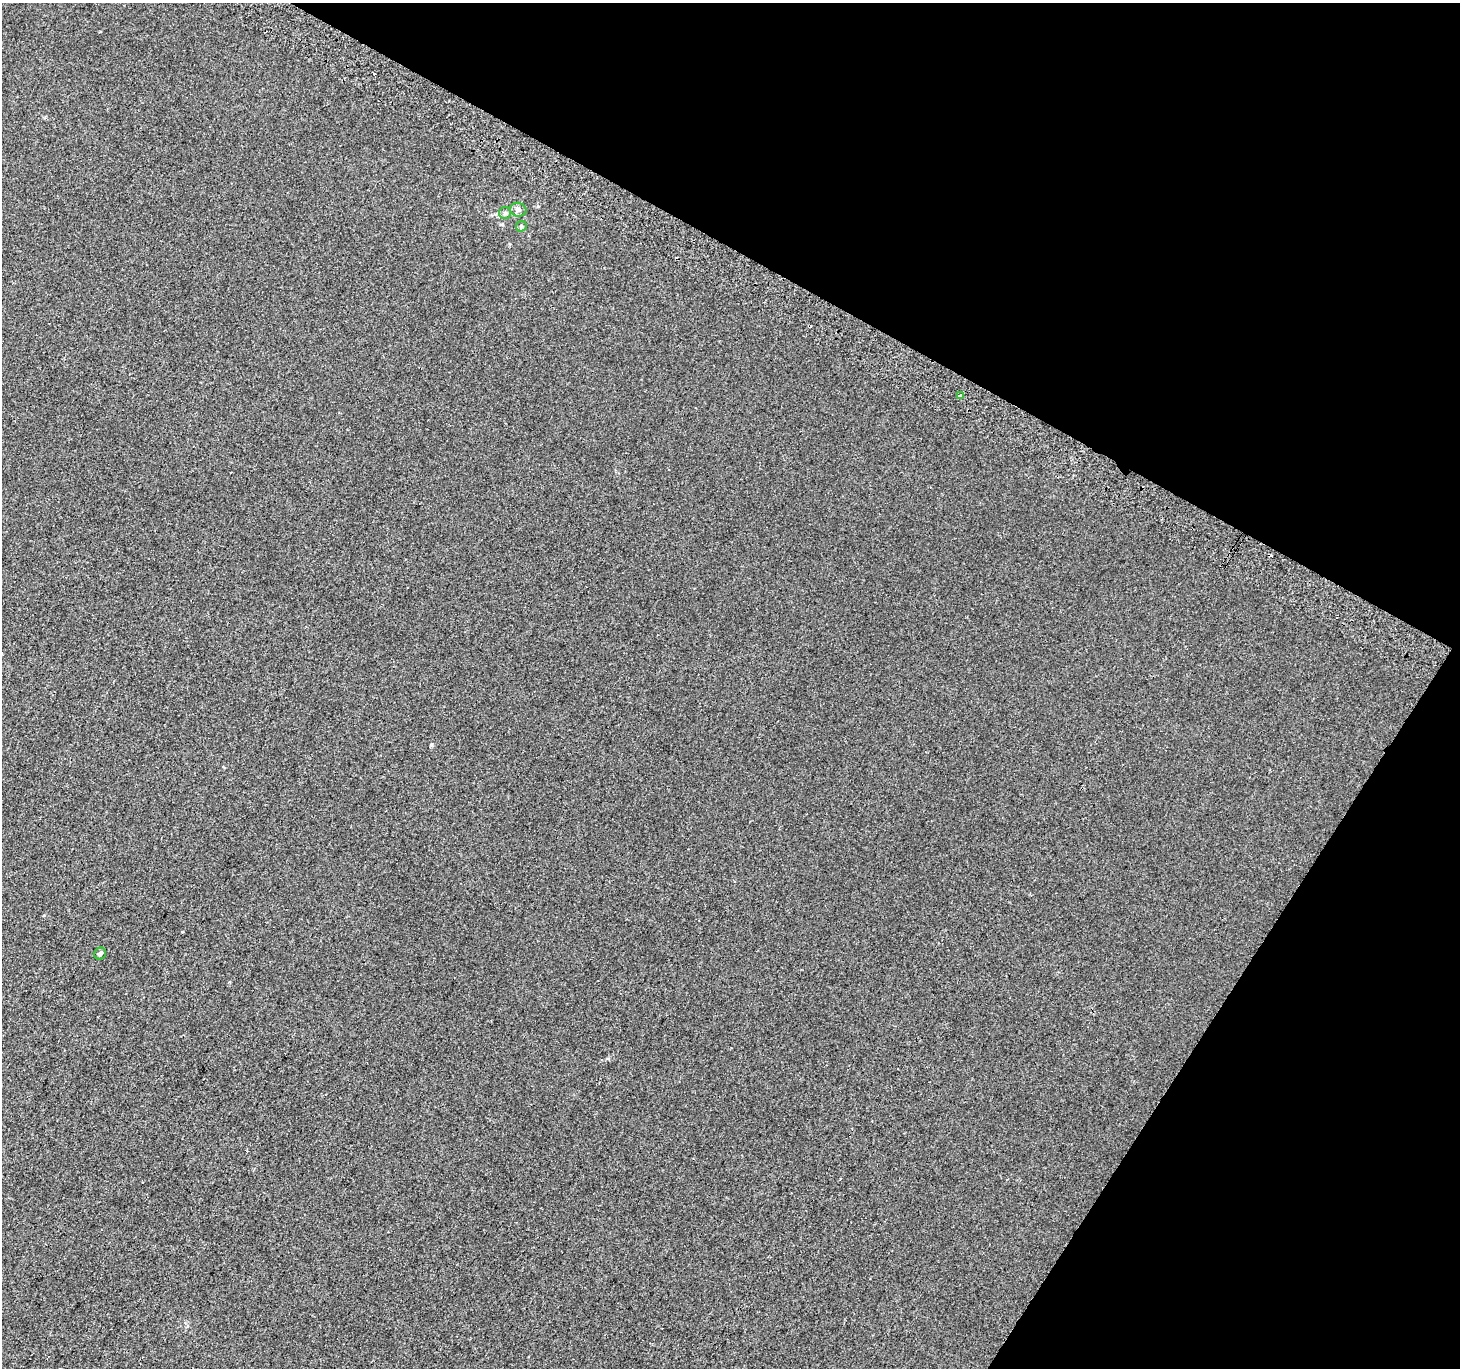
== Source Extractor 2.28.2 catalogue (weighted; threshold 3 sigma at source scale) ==
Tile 8 of 4 x 4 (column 4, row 2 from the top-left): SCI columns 4405-5862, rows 3031-4396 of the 5888 x 5996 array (HDU 1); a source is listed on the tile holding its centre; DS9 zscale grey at full resolution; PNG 1462 x 1370 px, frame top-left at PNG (2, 3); each listed source drawn as its Kron ellipse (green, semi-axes under 4 px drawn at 4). Shown black and unused: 28% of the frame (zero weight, under 2 of 3 exposures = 2% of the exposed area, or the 3 px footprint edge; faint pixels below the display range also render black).
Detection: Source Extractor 2.28.2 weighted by HDU 2 'WHT'; one run over the whole footprint, this tile lists its part. Background 2.98e-04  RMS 0.0073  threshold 0.0327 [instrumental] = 3 sigma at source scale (4.5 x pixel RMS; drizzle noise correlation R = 1.50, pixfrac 1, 0.0396/0.0396 arcsec/px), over >= 5 px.
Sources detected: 6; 1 cosmic-ray / hot-pixel residue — neither listed nor drawn; the other 5 listed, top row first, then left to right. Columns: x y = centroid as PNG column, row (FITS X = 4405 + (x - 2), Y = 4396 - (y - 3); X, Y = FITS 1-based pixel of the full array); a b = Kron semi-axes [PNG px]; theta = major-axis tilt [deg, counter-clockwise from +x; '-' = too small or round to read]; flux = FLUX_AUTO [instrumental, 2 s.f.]
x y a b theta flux
518 210 8 7 - 2.7
505 213 6 6 - 1.4
521 226 6 5 - 1
960 395 3 3 - 3.2
100 953 6 5 - 1.5